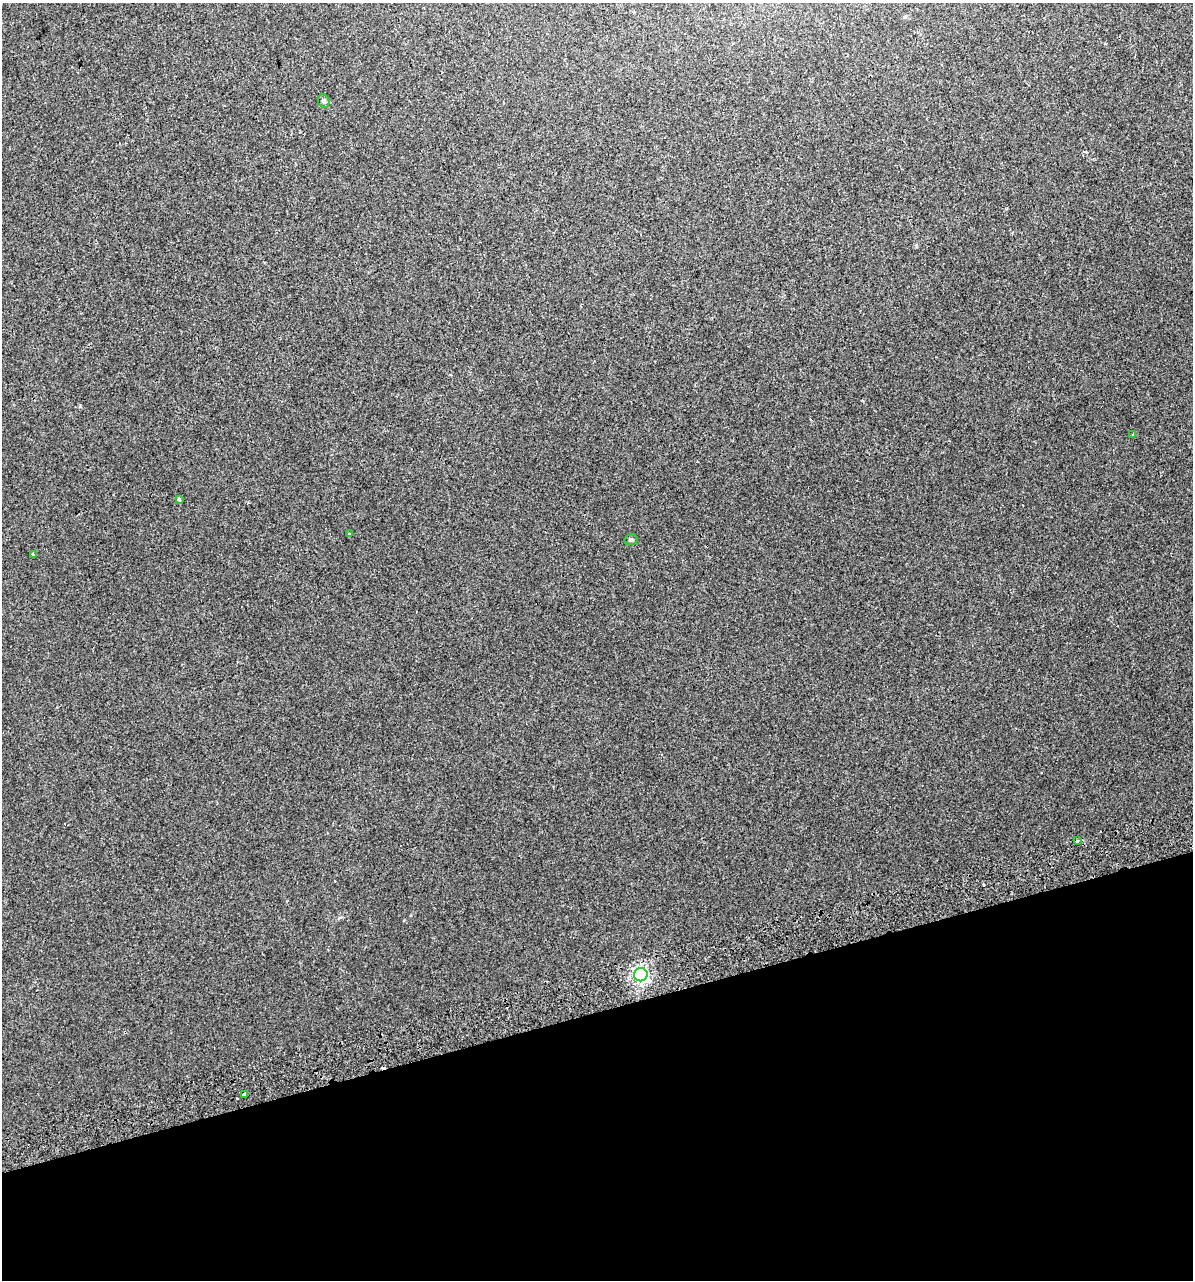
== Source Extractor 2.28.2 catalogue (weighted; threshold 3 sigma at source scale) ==
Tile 14 of 4 x 4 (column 2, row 4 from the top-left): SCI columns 1248-2438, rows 43-1320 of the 4925 x 5196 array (HDU 1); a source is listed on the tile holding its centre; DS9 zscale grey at full resolution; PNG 1195 x 1282 px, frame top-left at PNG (2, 3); each listed source drawn as its Kron ellipse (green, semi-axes under 4 px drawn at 4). Shown black and unused: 21% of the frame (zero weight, under 2 of 3 exposures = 2% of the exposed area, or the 3 px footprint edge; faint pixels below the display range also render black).
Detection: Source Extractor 2.28.2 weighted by HDU 2 'WHT'; one run over the whole footprint, this tile lists its part. Background 0.00299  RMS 0.0037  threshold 0.0168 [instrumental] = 3 sigma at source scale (4.5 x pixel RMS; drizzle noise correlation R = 1.50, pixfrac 1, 0.0396/0.0396 arcsec/px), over >= 5 px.
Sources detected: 13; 4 cosmic-ray / hot-pixel residue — neither listed nor drawn; the other 9 listed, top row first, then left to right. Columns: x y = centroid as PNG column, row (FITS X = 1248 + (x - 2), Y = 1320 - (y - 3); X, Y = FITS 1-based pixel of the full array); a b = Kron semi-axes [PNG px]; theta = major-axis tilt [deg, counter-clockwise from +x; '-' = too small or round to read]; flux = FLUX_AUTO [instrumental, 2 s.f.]
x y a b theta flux
324 101 7 5 -65 0.79
1133 435 4 2 - 0.36
179 499 4 3 - 1.6
349 534 3 3 - 0.44
631 540 6 5 - 0.81
33 554 3 3 - 0.94
1077 841 4 3 - 1.9
641 975 7 6 - 95
244 1094 4 3 - 3.2
Overlapping masked pixels (flux is a lower limit): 1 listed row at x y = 244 1094